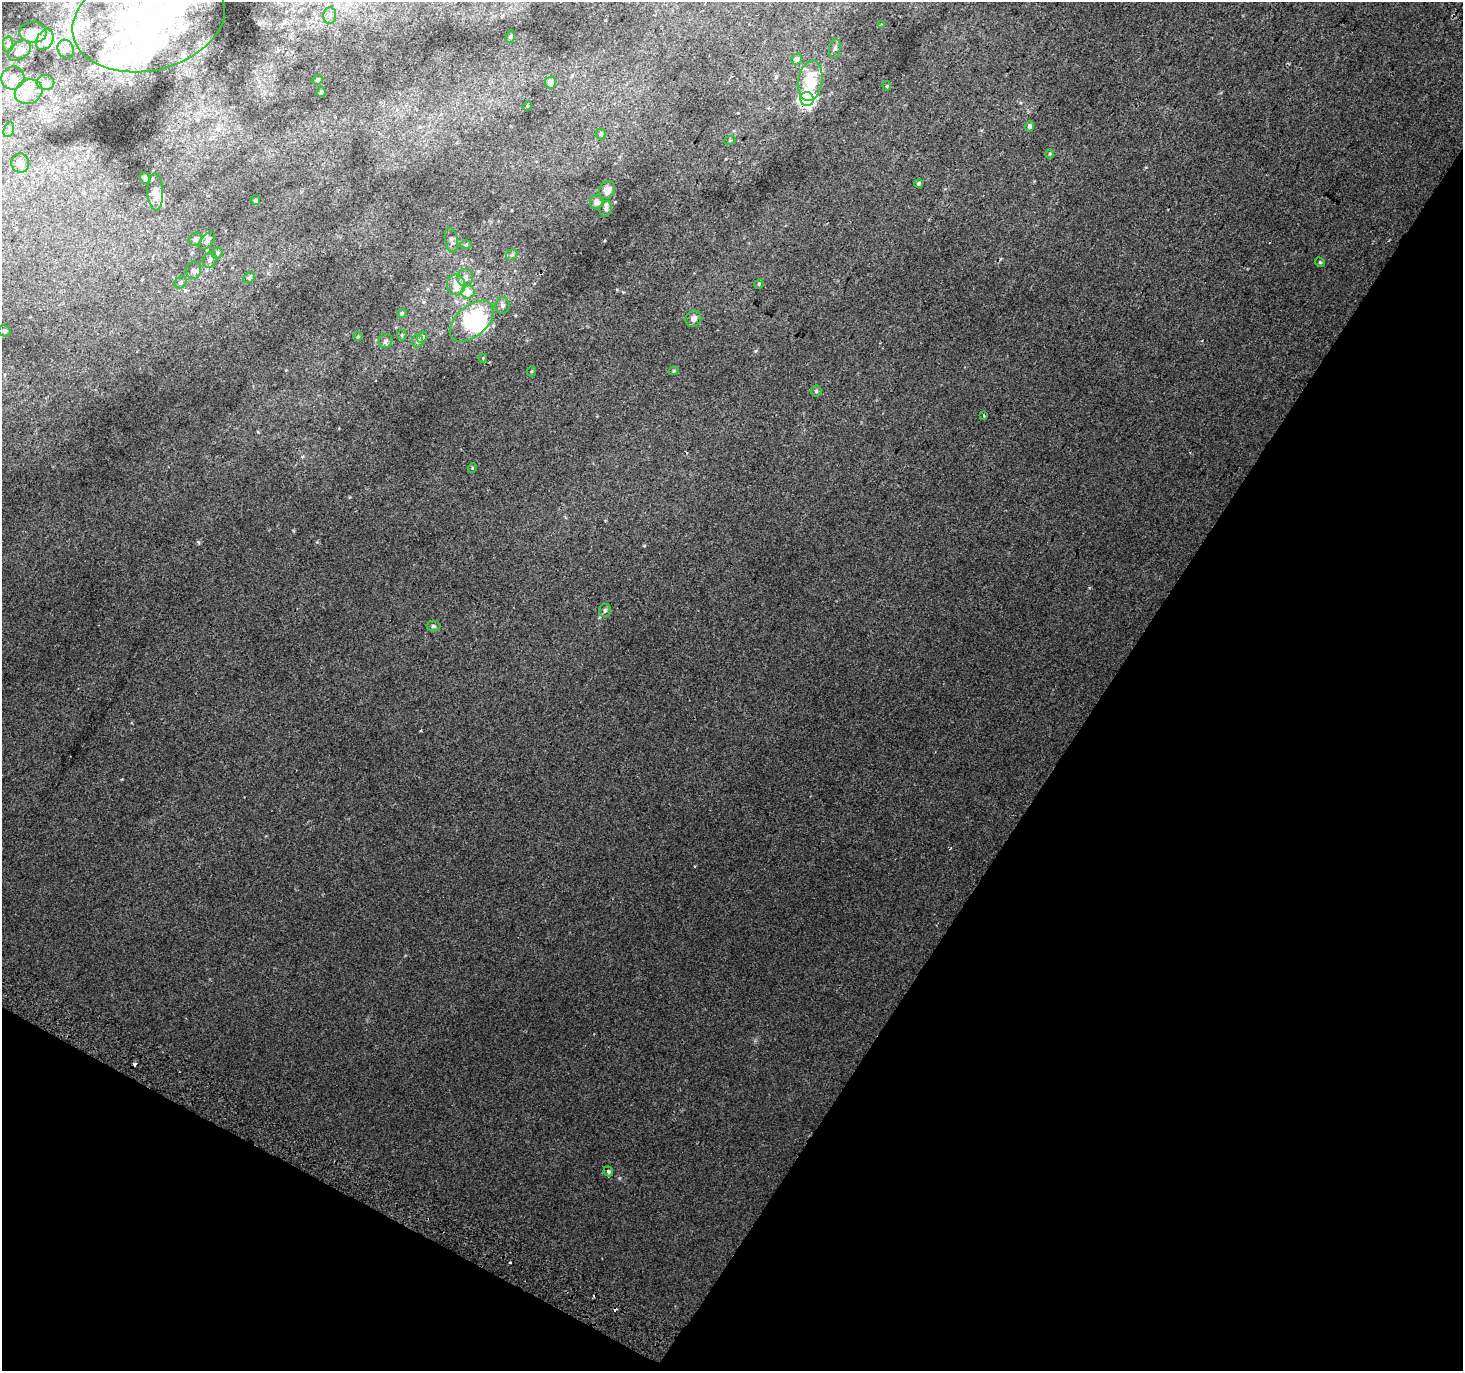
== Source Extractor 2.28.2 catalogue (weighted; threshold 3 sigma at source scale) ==
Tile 15 of 4 x 4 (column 3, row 4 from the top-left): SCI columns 2955-4415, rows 297-1665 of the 5899 x 6002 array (HDU 1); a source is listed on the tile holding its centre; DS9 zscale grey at full resolution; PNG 1465 x 1373 px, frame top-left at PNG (2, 2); each listed source drawn as its Kron ellipse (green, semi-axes under 4 px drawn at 4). Shown black and unused: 31% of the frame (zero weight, under 2 of 3 exposures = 2% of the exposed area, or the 3 px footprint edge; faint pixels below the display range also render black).
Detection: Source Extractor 2.28.2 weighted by HDU 2 'WHT'; one run over the whole footprint, this tile lists its part. Background 0.0183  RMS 0.0076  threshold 0.0341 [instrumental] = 3 sigma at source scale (4.5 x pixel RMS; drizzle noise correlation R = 1.50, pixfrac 1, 0.0396/0.0396 arcsec/px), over >= 5 px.
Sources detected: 100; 11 inside a brighter object's white glare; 4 cosmic-ray / hot-pixel residue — neither listed nor drawn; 17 inside a brighter listed object's ellipse — not listed separately; the other 68 listed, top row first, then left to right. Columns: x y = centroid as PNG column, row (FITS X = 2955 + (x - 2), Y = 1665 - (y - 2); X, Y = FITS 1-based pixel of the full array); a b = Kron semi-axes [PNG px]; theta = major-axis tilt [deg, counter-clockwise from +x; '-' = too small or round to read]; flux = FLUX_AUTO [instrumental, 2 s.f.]
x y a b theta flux
330 16 8 6 87 2.8
149 20 77 51 13 130
881 24 3 3 - 0.61
33 32 14 10 1 4.7
510 37 6 4 71 0.95
45 40 11 8 61 3.7
8 44 8 5 88 1.5
835 48 9 5 79 1.9
66 49 10 7 -61 2.8
19 51 13 8 35 3.8
796 59 5 5 - 3.3
13 78 12 11 - 5.7
318 80 5 4 - 1.1
810 81 20 12 81 25
45 82 9 7 -1 3.1
550 83 6 5 - 4.7
887 86 5 4 - 0.8
29 92 14 12 25 10
321 92 5 4 - 1
807 99 7 6 - 280
527 106 5 3 - 0.62
1029 126 5 4 - 2
9 130 8 5 71 1.6
601 134 5 5 - 1.5
730 140 6 3 18 0.71
1050 154 4 4 - 0.76
20 163 9 9 - 4.1
145 178 7 4 -55 1.9
919 183 4 4 - 1.1
607 190 9 8 - 5.5
155 192 18 8 -88 8.9
255 200 5 4 - 0.81
596 202 7 6 - 4.2
606 209 8 6 77 2.1
195 239 7 6 - 2.6
451 240 12 6 -79 3.2
207 241 10 6 50 2.4
466 245 5 4 - 0.8
217 253 5 5 - 1.5
512 255 6 5 - 1.2
210 260 8 6 68 2.9
1320 262 5 4 - 0.81
194 270 9 7 76 2.4
465 277 8 8 - 3.2
249 278 6 5 - 1.6
181 282 6 5 - 1.3
759 284 5 4 - 0.92
456 285 10 9 - 9.4
468 292 7 6 - 6.4
502 305 8 7 - 3.2
402 313 5 4 - 1.2
693 319 8 7 - 3.7
472 321 26 15 41 31
4 331 6 5 - 1.4
402 335 5 4 - 0.92
358 336 5 4 - 0.79
422 337 6 5 - 2.6
385 341 7 6 - 2.1
418 341 6 5 - 2.4
483 358 4 4 - 0.65
532 371 5 3 - 0.76
674 371 5 4 - 0.98
816 391 5 5 - 1.2
984 416 3 2 - 1.2
472 468 5 3 - 0.56
605 610 7 6 - 1.7
433 626 7 5 0 1.4
608 1171 5 4 - 1.2
Overlapping masked pixels (flux is a lower limit): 2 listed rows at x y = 149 20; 807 99
Isophote crosses this tile's border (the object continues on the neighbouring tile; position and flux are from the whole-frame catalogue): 1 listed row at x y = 149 20
Unlisted compact peaks at least as high as the median listed source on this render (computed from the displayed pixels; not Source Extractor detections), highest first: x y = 615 202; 695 866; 619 1178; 644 545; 1146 167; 755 351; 122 779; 617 290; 515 315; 605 240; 258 432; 286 370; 1034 181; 420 731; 302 456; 726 159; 1020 103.